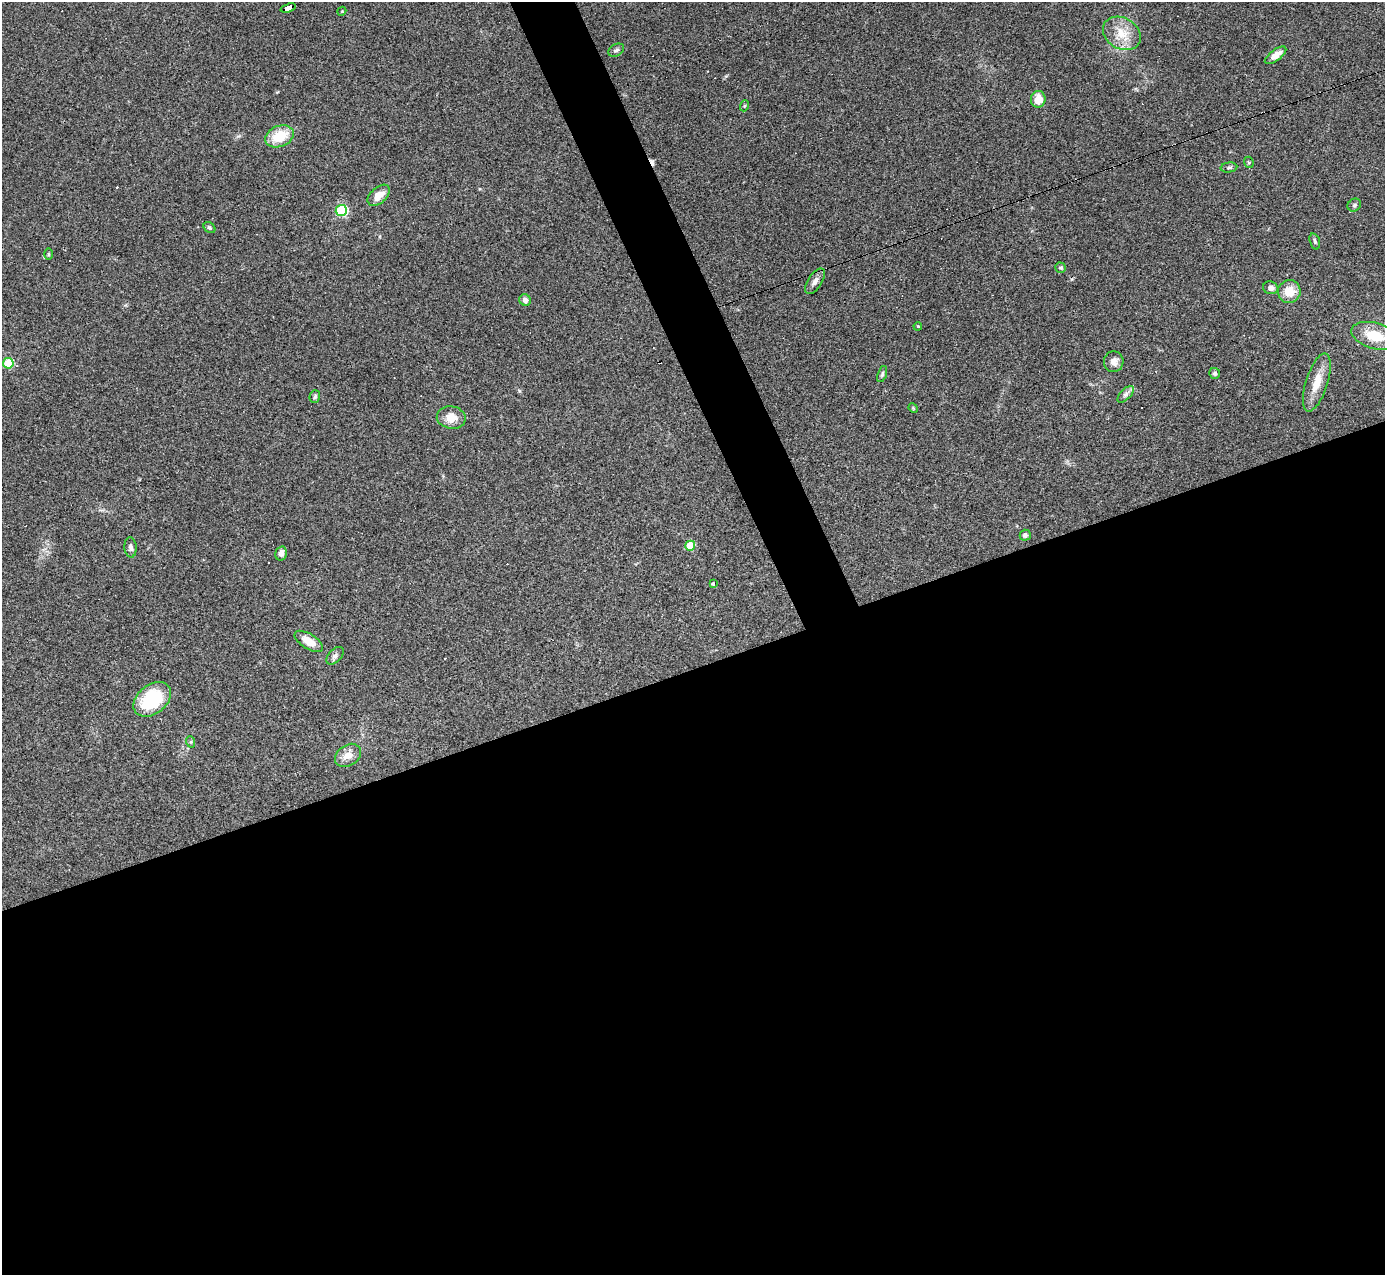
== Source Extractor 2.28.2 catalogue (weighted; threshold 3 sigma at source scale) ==
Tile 15 of 4 x 4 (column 3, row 4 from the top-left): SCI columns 2765-4147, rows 278-1550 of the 5529 x 5516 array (HDU 1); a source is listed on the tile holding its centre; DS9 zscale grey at full resolution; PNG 1387 x 1277 px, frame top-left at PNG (2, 2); each listed source drawn as its Kron ellipse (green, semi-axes under 4 px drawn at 4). Shown black and unused: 50% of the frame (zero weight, under 3 of 4 exposures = <1% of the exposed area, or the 3 px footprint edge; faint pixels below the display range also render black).
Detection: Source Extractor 2.28.2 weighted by HDU 2 'WHT'; one run over the whole footprint, this tile lists its part. Background 0.0847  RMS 0.0056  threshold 0.0253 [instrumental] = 3 sigma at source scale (4.5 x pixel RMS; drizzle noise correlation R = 1.50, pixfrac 1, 0.05/0.05 arcsec/px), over >= 5 px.
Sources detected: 49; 7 cosmic-ray / hot-pixel residue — neither listed nor drawn; the other 42 listed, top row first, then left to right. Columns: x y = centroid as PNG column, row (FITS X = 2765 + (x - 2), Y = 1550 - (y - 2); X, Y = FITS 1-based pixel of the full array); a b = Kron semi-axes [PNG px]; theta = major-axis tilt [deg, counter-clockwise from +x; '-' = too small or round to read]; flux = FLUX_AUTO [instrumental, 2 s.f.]
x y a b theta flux
288 8 8 4 18 73
342 11 4 3 - 0.46
1122 33 20 15 -32 11
616 50 8 6 27 1.5
1275 55 12 5 37 5
1038 99 8 7 - 8.2
744 106 5 3 - 0.57
279 136 15 10 22 14
1249 162 6 4 -68 0.77
1229 167 8 5 7 1.1
379 195 13 8 42 5.7
1354 205 7 6 - 1.2
341 211 5 5 - 56
209 228 6 5 - 1.1
1315 241 8 5 -73 1.1
49 254 6 4 -90 0.61
1061 268 5 5 - 1
815 281 14 7 58 2.8
1271 288 8 6 -16 2.2
1289 292 11 11 - 8.8
525 300 6 5 - 2.2
918 326 4 3 - 0.47
1375 336 24 13 -15 14
1114 362 10 10 - 3.5
8 363 5 5 - 30
1215 373 5 5 - 1.3
882 374 8 4 72 1.1
1317 382 30 11 72 9.8
1126 394 10 5 45 1.8
315 397 6 5 - 1
913 408 5 4 - 0.53
451 417 14 11 -9 7.3
1025 535 5 5 - 1.7
690 546 5 5 - 21
130 547 10 6 -85 1.8
281 553 7 5 77 2.4
713 584 4 3 - 0.92
309 641 16 7 -32 7.6
335 656 10 6 47 1.9
152 699 21 14 39 34
191 742 6 4 -72 0.69
348 755 14 10 36 5.7
Overlapping masked pixels (flux is a lower limit): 1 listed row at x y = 288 8